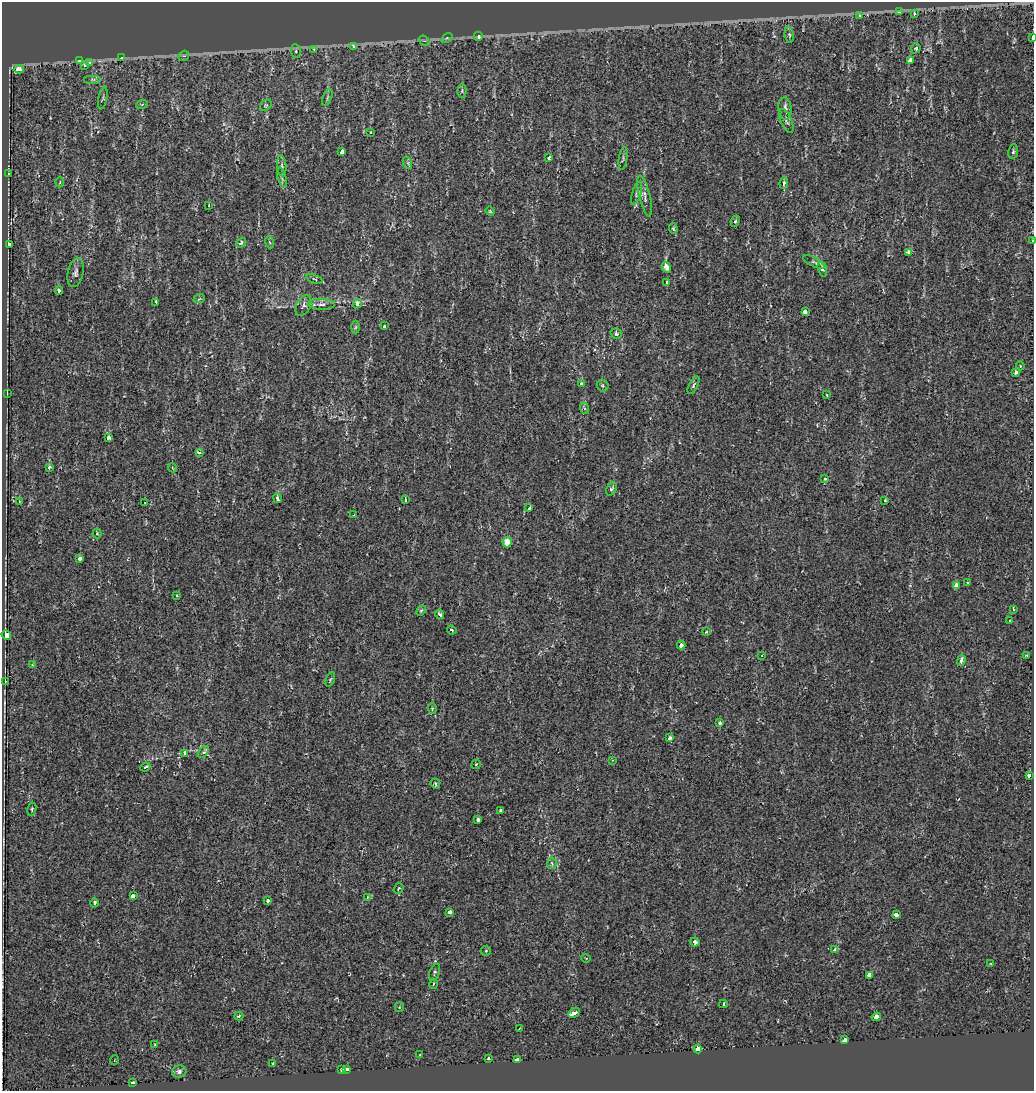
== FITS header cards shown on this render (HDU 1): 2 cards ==
NAXIS1  =                 1032
NAXIS2  =                 1089

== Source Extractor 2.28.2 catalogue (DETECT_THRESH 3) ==
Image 1032 x 1089 px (HDU 1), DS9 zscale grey, 1 PNG px = 1 image px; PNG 1036 x 1093 px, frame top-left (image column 1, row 1089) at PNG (2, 2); each listed source drawn as its Kron ellipse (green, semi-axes under 4 px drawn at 4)
Background 4.82e-04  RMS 0.0056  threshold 0.0169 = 3 sigma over >= 5 px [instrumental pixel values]
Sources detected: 153; all 153 listed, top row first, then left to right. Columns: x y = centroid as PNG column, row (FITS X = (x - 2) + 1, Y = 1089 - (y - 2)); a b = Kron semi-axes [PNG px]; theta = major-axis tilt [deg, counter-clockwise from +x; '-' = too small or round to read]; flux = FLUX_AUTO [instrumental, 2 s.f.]
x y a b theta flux
900 12 4 3 - 0.86
914 13 3 3 - 19
860 15 3 3 - 1.9
789 35 8 4 -82 0.69
478 36 4 3 - 5.9
447 38 6 4 33 0.5
1033 38 3 2 - 10
424 41 6 5 - 0.72
354 46 3 3 - 6.2
916 48 5 4 - 0.45
314 49 3 3 - 1
296 51 7 5 -83 0.68
184 56 5 5 - 0.6
122 58 4 3 - 0.94
79 61 4 3 - 2.3
910 61 4 4 - 3.8
90 62 3 3 - 48
85 65 3 3 - 2
19 69 5 3 - 9.3
93 79 9 4 0 0.76
462 91 7 4 89 0.58
327 97 9 3 69 0.51
103 98 11 2 79 0.49
142 104 6 3 20 0.39
266 105 6 5 - 0.5
785 108 11 6 -85 2.3
786 121 13 5 -67 1.1
371 133 3 3 - 0.66
342 151 4 3 - 7.7
1013 152 7 5 82 0.72
549 157 3 3 - 4.9
623 159 11 4 82 0.63
408 163 6 4 -72 0.54
282 166 10 4 -85 0.9
8 174 3 2 - 0.29
282 177 10 3 -73 0.76
60 182 5 3 - 0.28
784 183 6 4 82 1
637 193 12 4 74 1.2
645 196 21 5 -77 2.2
209 205 4 3 - 0.33
490 211 5 4 - 0.39
735 221 5 3 - 0.56
673 229 5 4 - 0.52
1032 241 3 2 - 0.48
269 242 6 4 -70 0.46
241 243 5 4 - 0.87
9 244 3 3 - 4.6
908 253 4 3 - 3.8
814 262 12 4 -27 0.86
666 267 6 4 -61 5.7
822 269 8 4 -75 1
76 273 15 7 78 1.7
315 279 9 3 -20 0.44
667 282 3 3 - 2.9
59 291 4 3 - 1.5
199 299 6 3 18 0.41
156 302 4 3 - 0.97
321 304 13 5 -2 1.6
357 304 5 4 - 4.1
303 305 11 7 63 1.3
805 312 4 3 - 2.7
384 326 3 3 - 0.61
356 327 6 4 88 0.47
616 334 6 5 - 0.93
1020 366 4 3 - 0.35
1016 373 4 3 - 1.4
581 384 3 3 - 0.99
693 385 10 4 63 0.69
603 386 6 5 - 0.7
7 393 3 2 - 0.28
827 395 3 2 - 0.65
584 408 6 4 -70 0.47
108 438 4 3 - 5.7
199 452 4 3 - 1.3
49 467 4 3 - 1.4
173 468 4 3 - 0.26
825 479 3 3 - 0.74
611 489 7 4 60 0.83
277 498 5 3 - 0.98
405 500 3 3 - 2.8
885 500 3 3 - 0.43
19 501 4 3 - 0.31
145 502 3 3 - 0.82
529 508 4 3 - 2.2
354 515 3 2 - 0.36
97 534 5 4 - 0.46
507 542 5 4 - 6.1
80 558 4 4 - 1.1
967 582 3 3 - 1.9
956 586 4 3 - 2.9
177 596 3 2 - 0.37
1013 609 3 3 - 1.3
421 610 6 4 62 0.52
440 614 5 3 - 0.82
1010 621 3 2 - 0.57
452 630 5 3 - 0.51
706 632 4 3 - 0.28
6 635 5 4 - 26
681 645 4 3 - 3.1
762 655 3 3 - 0.31
1027 656 3 3 - 0.85
961 660 6 3 76 1.6
32 665 4 4 - 0.42
330 679 7 2 69 0.4
5 681 3 2 - 1.7
432 708 6 4 -81 0.41
720 723 3 3 - 2.6
670 738 3 3 - 2
203 752 7 4 51 0.82
185 754 4 3 - 25
613 760 3 3 - 0.33
476 764 4 4 - 0.44
145 767 5 3 - 0.9
1030 775 3 3 - 25
435 784 5 4 - 0.66
32 809 7 4 82 0.59
500 810 3 3 - 5.7
478 819 4 3 - 1
552 863 6 4 83 0.75
398 889 6 3 52 0.48
133 896 4 3 - 1.6
367 897 3 2 - 0.22
268 900 3 3 - 0.69
94 903 4 4 - 0.94
450 912 3 3 - 5.6
896 915 4 3 - 5.3
695 942 4 3 - 2.4
835 950 4 3 - 1.6
486 951 5 5 - 0.41
586 958 5 3 - 0.29
991 963 3 3 - 0.41
435 972 9 5 70 0.74
870 975 4 3 - 15
433 984 5 3 - 0.43
723 1004 4 2 - 0.59
399 1007 5 4 - 0.34
574 1013 6 3 31 6.4
239 1016 4 3 - 0.57
876 1017 5 4 - 6.8
520 1028 4 2 - 0.27
845 1040 4 4 - 7
155 1045 4 3 - 0.54
698 1049 4 3 - 16
420 1054 2 2 - 0.27
488 1058 3 3 - 1.7
115 1060 5 3 - 0.28
517 1060 4 3 - 11
273 1063 3 3 - 0.96
342 1069 3 3 - 8
347 1070 3 3 - 37
179 1071 7 6 - 1.1
133 1083 3 3 - 4.5
At the frame edge (FLAGS 8, measured only in part): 2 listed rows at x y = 1033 38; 1032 241